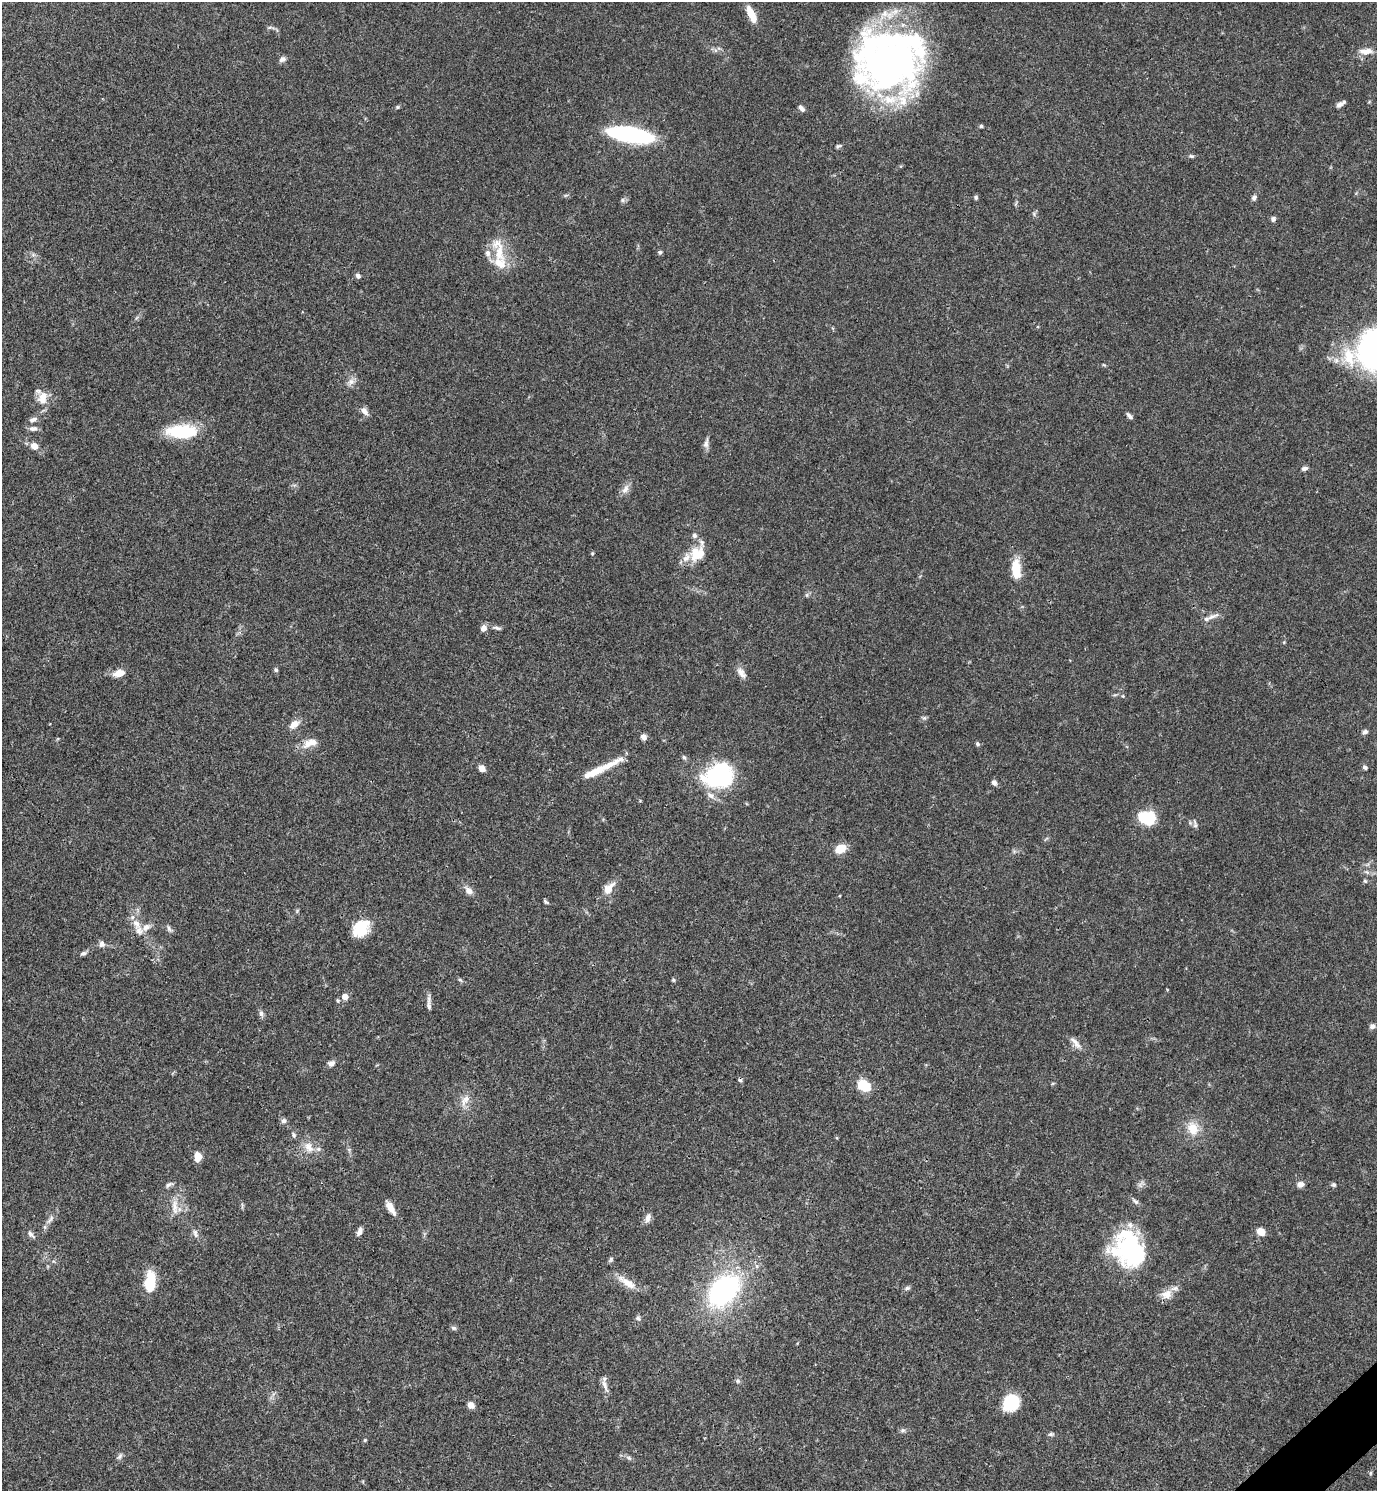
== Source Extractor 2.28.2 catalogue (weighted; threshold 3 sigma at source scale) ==
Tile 6 of 4 x 4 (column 2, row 2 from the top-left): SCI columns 1675-3049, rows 2980-4468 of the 5958 x 5961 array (HDU 1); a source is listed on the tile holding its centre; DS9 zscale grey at full resolution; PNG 1379 x 1493 px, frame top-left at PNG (2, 2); no overlay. Shown black and unused: <1% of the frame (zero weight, under 3 of 4 exposures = <1% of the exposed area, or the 3 px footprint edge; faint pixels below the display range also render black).
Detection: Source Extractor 2.28.2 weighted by HDU 2 'WHT'; one run over the whole footprint, this tile lists its part. Background 0.0392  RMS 0.0026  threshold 0.0116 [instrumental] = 3 sigma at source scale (4.5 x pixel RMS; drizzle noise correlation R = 1.50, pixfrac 1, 0.05/0.05 arcsec/px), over >= 5 px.
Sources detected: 135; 5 inside a brighter object's white glare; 1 cosmic-ray / hot-pixel residue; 1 long thin detection or spike segment (spike, bleed or trail) — not listed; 12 inside a brighter listed object's ellipse — not listed separately; the other 116 listed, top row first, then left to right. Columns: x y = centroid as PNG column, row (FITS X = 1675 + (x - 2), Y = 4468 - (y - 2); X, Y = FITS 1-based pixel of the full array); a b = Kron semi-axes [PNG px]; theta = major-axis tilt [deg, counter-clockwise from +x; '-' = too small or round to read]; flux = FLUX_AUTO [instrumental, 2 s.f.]
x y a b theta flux
751 14 20 7 -64 3.8
270 27 6 4 18 0.42
1366 51 19 8 2 2.3
282 59 9 7 34 0.84
888 63 72 58 0 120
1339 104 10 6 32 0.94
397 107 6 4 46 0.33
801 108 9 5 -49 0.88
981 126 5 4 - 0.39
630 134 33 10 -10 54
839 146 8 4 21 0.47
1191 156 7 4 -9 0.45
976 197 5 5 - 0.47
1254 197 9 6 62 0.75
622 200 6 6 - 0.54
1034 214 6 4 -72 0.4
1273 219 6 5 - 0.72
499 250 42 14 -75 7.1
660 252 6 5 - 0.51
358 276 6 6 - 0.79
1373 351 35 28 -83 67
1336 360 9 7 -59 1.3
1104 365 6 3 -18 0.28
351 382 9 9 - 1.4
43 398 19 13 79 3.6
364 411 11 7 -46 1.5
1129 416 8 4 -42 0.8
33 419 10 6 17 1
33 429 11 6 0 1
182 431 33 14 0 13
706 443 15 6 78 1.2
34 446 7 6 - 2.1
1304 468 7 5 16 0.8
625 489 15 8 60 1.6
592 553 5 3 - 0.25
696 554 21 16 79 5.8
1016 569 24 11 -86 5.6
807 595 6 4 -72 0.36
1211 617 23 5 21 1.5
483 628 8 6 59 1.5
497 628 12 4 -11 0.7
276 670 5 5 - 0.49
119 673 14 8 13 2.7
741 673 17 8 -54 1.8
1123 696 5 4 - 0.29
924 718 6 6 - 0.5
294 724 13 8 38 2
1365 732 7 5 38 0.71
643 737 7 6 - 1
310 743 22 10 22 3
977 744 5 5 - 0.54
684 757 7 4 -61 0.48
1365 767 6 5 - 0.56
482 768 7 6 - 1.8
719 775 34 26 21 26
994 782 6 5 - 0.95
1151 817 20 14 68 6
1195 824 12 5 -83 0.71
840 849 12 9 28 3.9
1367 872 7 4 -34 0.57
1365 881 5 5 - 0.38
609 888 18 10 53 3
469 890 13 8 -41 1.6
546 902 7 4 -27 0.45
136 924 15 10 -57 2.7
169 928 10 5 -60 0.73
361 928 20 14 49 7.6
102 944 9 7 -79 0.94
83 953 8 5 13 0.67
460 980 7 4 -36 0.4
673 980 5 4 - 0.36
345 997 7 6 - 2.1
429 1006 12 6 -79 1
261 1013 10 6 -82 0.79
1372 1026 7 6 - 0.94
1075 1043 22 6 -51 1.7
331 1063 9 7 24 1.1
864 1085 17 12 -34 5
465 1100 18 9 59 2.5
284 1121 8 6 14 0.8
1193 1129 16 12 -66 4.6
294 1135 8 6 -61 0.59
837 1138 5 3 - 0.23
308 1147 16 12 -53 3.2
198 1157 9 7 89 2.9
169 1184 13 5 24 0.78
1300 1184 8 6 9 1.3
1334 1185 6 5 - 0.52
1135 1201 12 5 -39 0.73
175 1207 25 8 -89 3
390 1208 17 7 -59 2.6
648 1218 13 7 73 1.3
50 1219 16 6 54 1.4
359 1231 10 5 65 1.2
1261 1232 7 6 - 3.1
195 1233 12 6 -77 0.97
31 1234 12 6 -47 0.93
1130 1248 37 36 - 27
611 1259 8 5 61 0.53
151 1279 21 10 -77 5.7
627 1283 27 9 -32 3.8
907 1288 8 5 10 0.57
724 1290 28 18 45 54
1167 1294 15 12 11 2.6
638 1318 8 7 - 0.68
454 1328 8 5 -15 0.55
738 1381 6 5 - 0.51
605 1385 19 5 -67 1.4
1011 1403 16 14 47 11
471 1405 7 6 - 1.7
903 1430 8 6 0 0.59
1051 1434 5 5 - 0.49
365 1440 5 4 - 0.3
120 1456 10 5 60 0.76
629 1458 9 4 -35 0.62
1370 1473 6 4 88 0.34
Isophote crosses this tile's border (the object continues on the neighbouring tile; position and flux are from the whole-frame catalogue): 1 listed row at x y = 1373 351